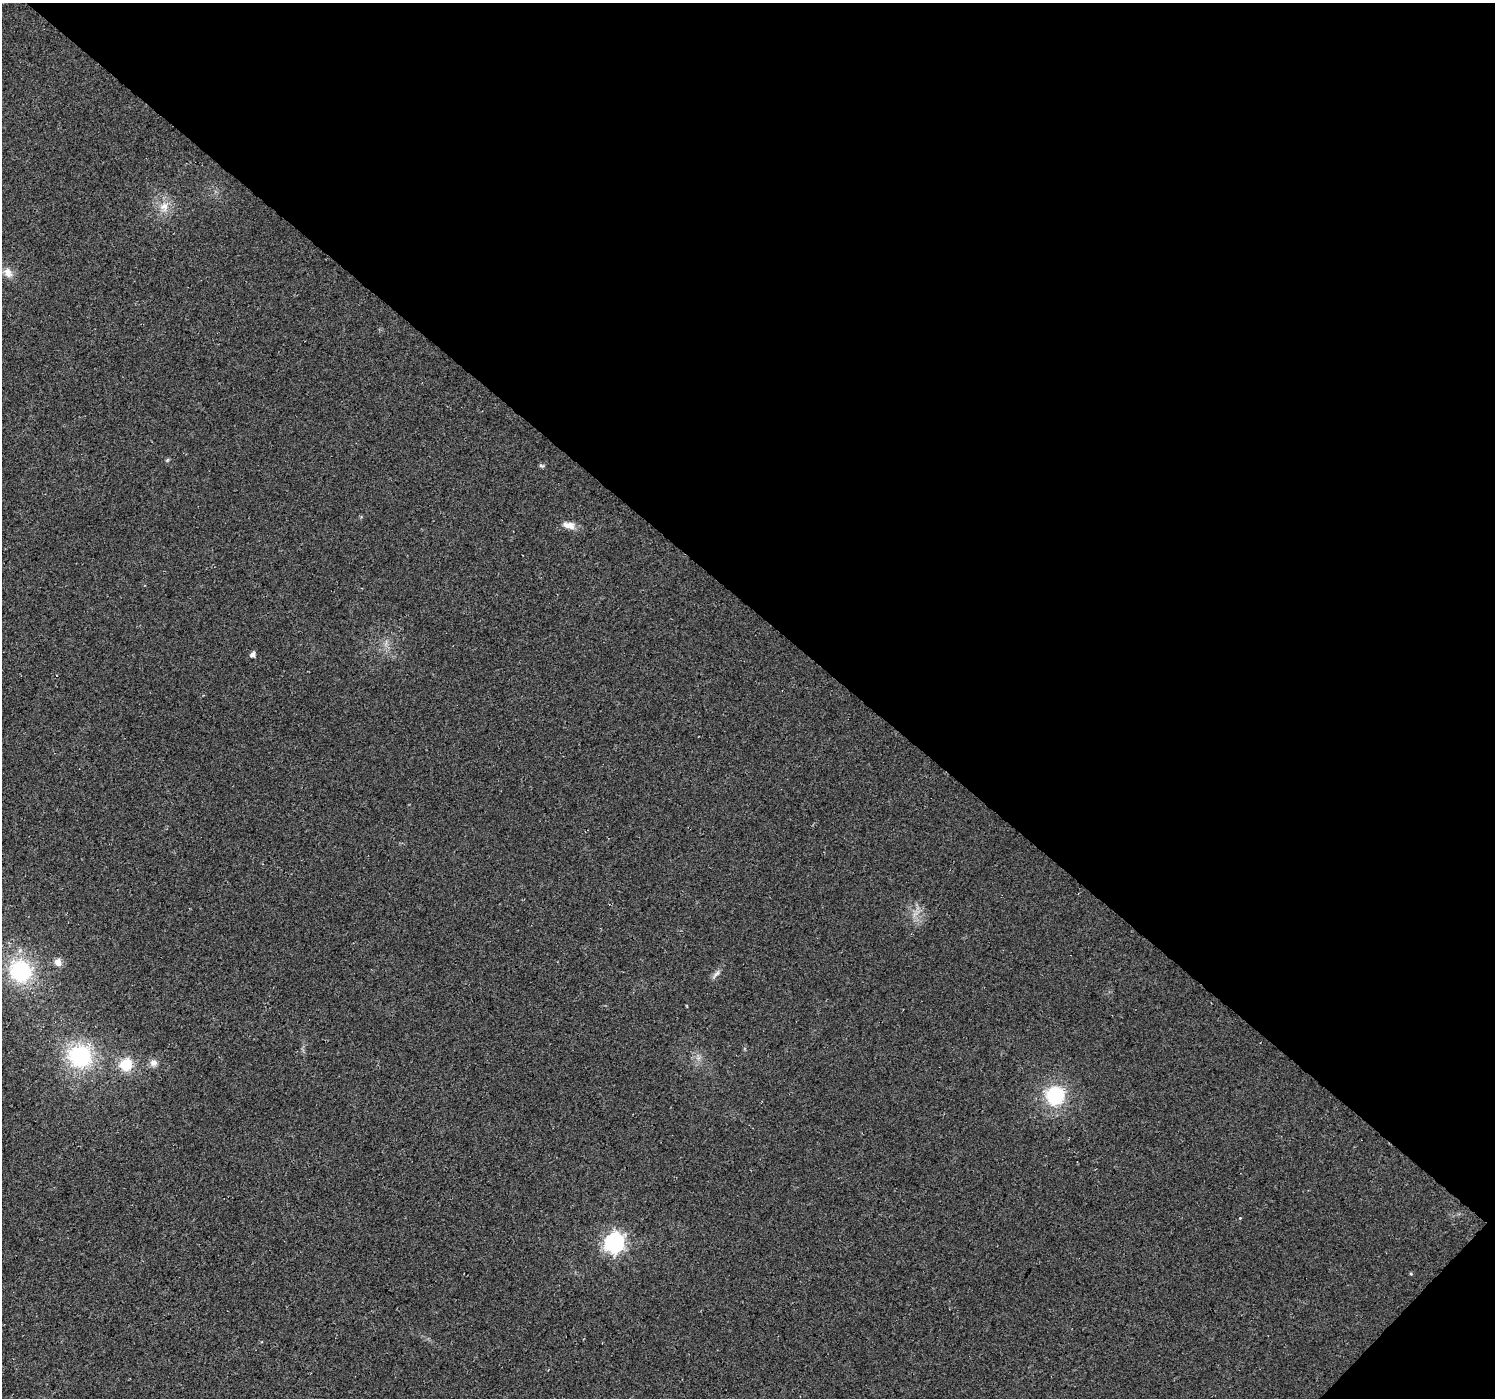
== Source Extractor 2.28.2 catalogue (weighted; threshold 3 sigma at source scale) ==
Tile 8 of 4 x 4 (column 4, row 2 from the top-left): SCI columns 4519-6011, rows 3002-4397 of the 6058 x 6067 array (HDU 1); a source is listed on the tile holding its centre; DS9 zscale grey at full resolution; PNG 1497 x 1400 px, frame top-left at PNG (2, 3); no overlay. Shown black and unused: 44% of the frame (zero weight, under 3 of 4 exposures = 5% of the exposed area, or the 3 px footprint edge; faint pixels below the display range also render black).
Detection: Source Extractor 2.28.2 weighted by HDU 2 'WHT'; one run over the whole footprint, this tile lists its part. Background 0.0252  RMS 0.0069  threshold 0.0311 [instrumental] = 3 sigma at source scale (4.5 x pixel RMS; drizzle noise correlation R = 1.50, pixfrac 1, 0.0396/0.0396 arcsec/px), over >= 5 px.
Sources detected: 15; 1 cosmic-ray / hot-pixel residue — not listed; the other 14 listed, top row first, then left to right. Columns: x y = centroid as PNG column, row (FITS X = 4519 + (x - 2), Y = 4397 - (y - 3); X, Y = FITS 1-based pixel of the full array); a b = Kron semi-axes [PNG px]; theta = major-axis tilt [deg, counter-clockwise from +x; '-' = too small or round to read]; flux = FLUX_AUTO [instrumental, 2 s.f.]
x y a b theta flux
164 207 13 12 - 8.2
8 273 14 10 -54 5.9
541 466 8 3 -14 1
569 525 18 9 -16 5.7
253 655 5 5 - 2.9
58 962 9 8 - 4.9
20 971 26 24 -35 57
716 974 17 5 47 2.7
80 1056 31 28 -16 56
153 1063 10 9 - 3.6
126 1064 14 13 - 18
1055 1096 18 17 - 44
614 1242 8 7 - 300
1411 1274 4 3 - 0.71
Unlisted compact peaks at least as high as the median listed source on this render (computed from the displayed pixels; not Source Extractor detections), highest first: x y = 167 460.